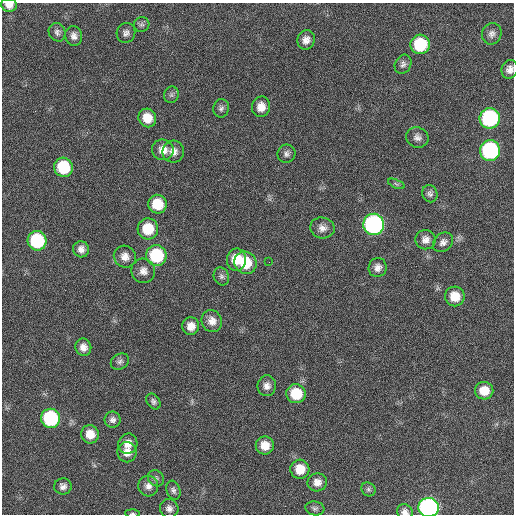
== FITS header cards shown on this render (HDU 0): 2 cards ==
NAXIS1  =                  512 / Axis length
NAXIS2  =                  512 / Axis length

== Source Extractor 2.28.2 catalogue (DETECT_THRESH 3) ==
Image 512 x 512 px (HDU 0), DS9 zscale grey, 1 PNG px = 1 image px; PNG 516 x 516 px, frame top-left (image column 1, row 512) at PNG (2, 3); each listed source drawn as its Kron ellipse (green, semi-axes under 4 px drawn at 4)
Background 22.9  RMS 5.3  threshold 15.9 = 3 sigma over >= 5 px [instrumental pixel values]
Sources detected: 66; all 66 listed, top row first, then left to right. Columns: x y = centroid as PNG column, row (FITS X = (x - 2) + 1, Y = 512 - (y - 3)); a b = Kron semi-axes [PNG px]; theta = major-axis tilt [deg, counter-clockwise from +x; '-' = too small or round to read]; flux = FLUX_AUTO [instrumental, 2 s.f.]
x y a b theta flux
9 5 8 6 -6 2700
142 25 8 7 - 990
57 32 9 8 - 1300
126 33 10 9 - 1600
492 34 11 9 68 1900
74 36 10 8 -77 2000
306 40 9 8 - 2500
420 44 10 9 - 19000
403 64 10 8 62 1400
510 69 9 8 - 2100
171 95 8 7 - 1000
261 107 10 9 - 3700
221 108 9 8 - 1200
147 118 9 8 - 5800
490 118 10 10 - 52000
417 137 11 10 - 1900
163 150 11 10 - 3700
490 151 10 10 - 56000
173 152 11 11 - 2800
286 154 9 9 - 1500
63 167 10 9 - 17000
396 184 9 4 -23 720
430 194 9 7 -67 1200
157 204 9 9 - 9500
374 224 10 10 - 98000
322 228 12 10 -13 2500
148 229 10 10 - 10000
425 240 10 9 - 2300
37 241 10 9 - 30000
443 242 11 8 40 1700
81 249 8 8 - 2000
156 255 10 10 - 23000
125 257 11 10 - 3000
236 260 11 9 88 7100
269 262 2 2 - 2400
245 263 12 10 -49 13000
378 268 10 9 - 2200
143 271 12 11 - 2800
221 276 9 7 -65 1200
455 296 10 9 - 6500
212 321 11 10 - 3200
191 326 9 8 - 3300
83 347 9 8 - 2600
120 362 10 7 34 1200
267 386 10 9 - 2300
484 391 9 8 - 5800
296 394 10 9 - 12000
153 402 8 6 -56 1100
51 418 9 9 - 40000
113 420 8 8 - 1500
90 434 9 8 - 5100
128 444 10 9 - 3500
265 446 9 9 - 4800
127 452 10 9 - 3400
300 469 9 9 - 6900
156 478 9 7 -42 1100
317 482 9 9 - 3000
63 486 9 8 - 1700
148 486 10 10 - 2400
368 489 7 6 - 900
173 490 10 6 -71 1200
429 507 10 9 - 120000
315 508 9 7 -10 1000
169 509 9 9 - 1900
405 512 8 7 - 1700
132 513 7 3 -2 500
At the frame edge (FLAGS 8, measured only in part): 5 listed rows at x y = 9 5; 510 69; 429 507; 405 512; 132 513